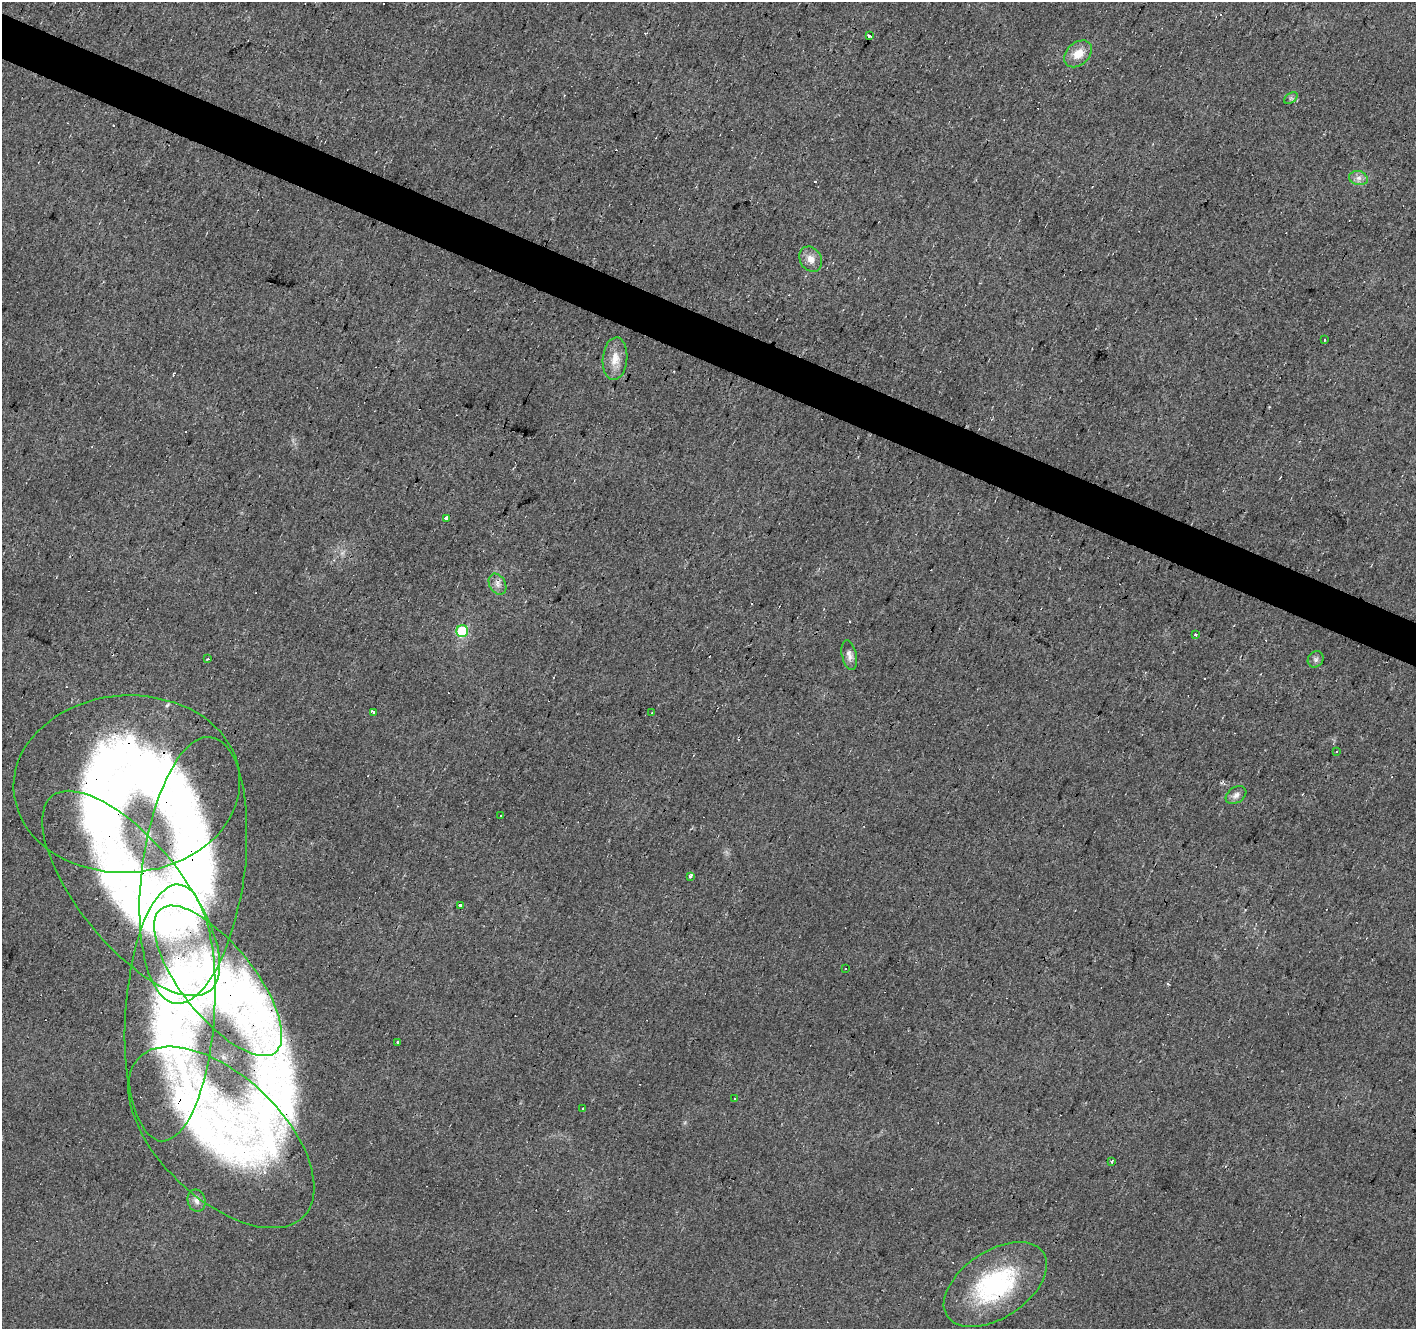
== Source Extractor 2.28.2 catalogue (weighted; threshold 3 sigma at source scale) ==
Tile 11 of 4 x 4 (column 3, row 3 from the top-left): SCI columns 2835-4248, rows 1595-2921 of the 5663 x 5777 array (HDU 1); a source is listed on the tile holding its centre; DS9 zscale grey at full resolution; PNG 1418 x 1331 px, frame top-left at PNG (2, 2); each listed source drawn as its Kron ellipse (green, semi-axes under 4 px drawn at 4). Shown black and unused: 3% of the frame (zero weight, under 2 of 3 exposures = <1% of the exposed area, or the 3 px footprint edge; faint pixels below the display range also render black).
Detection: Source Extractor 2.28.2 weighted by HDU 2 'WHT'; one run over the whole footprint, this tile lists its part. Background 0.0202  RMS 0.0061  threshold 0.0272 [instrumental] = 3 sigma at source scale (4.5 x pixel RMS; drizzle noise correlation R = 1.50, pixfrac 1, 0.0396/0.0396 arcsec/px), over >= 5 px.
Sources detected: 55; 17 cosmic-ray / hot-pixel residue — neither listed nor drawn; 4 inside a brighter listed object's ellipse — not listed separately; the other 34 listed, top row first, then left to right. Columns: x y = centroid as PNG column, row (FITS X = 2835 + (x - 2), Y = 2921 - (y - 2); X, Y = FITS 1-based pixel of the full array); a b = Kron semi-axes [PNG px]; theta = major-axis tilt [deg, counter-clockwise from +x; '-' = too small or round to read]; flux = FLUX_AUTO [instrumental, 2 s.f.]
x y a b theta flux
869 35 3 3 - 9.1
1078 54 16 11 42 8.3
1291 98 7 5 34 1.4
1358 178 9 7 -14 2.8
811 259 13 10 -59 5.1
1325 340 3 2 - 1.7
615 359 21 12 85 8.5
447 518 4 3 - 5.9
497 584 11 8 -61 3.3
462 631 6 6 - 41
1196 635 3 3 - 3.4
849 655 15 7 -78 3.1
208 659 3 3 - 0.61
1316 659 8 7 - 1.9
373 712 4 3 - 4.2
652 713 3 2 - 0.47
1336 752 3 3 - 1.2
127 784 113 88 3 420
1236 795 11 8 33 2.9
501 815 3 3 - 0.92
193 870 134 51 82 200
691 876 3 3 - 4.9
131 893 125 52 -51 210
460 905 4 3 - 6.7
845 968 3 3 - 4.8
218 981 92 36 -51 88
170 1013 129 44 86 200
398 1042 3 3 - 1.7
735 1099 3 2 - 0.81
583 1108 3 2 - 0.98
221 1137 115 61 -44 220
1112 1161 3 3 - 1.8
196 1201 11 9 -78 3.7
995 1285 58 33 34 77
Overlapping masked pixels (flux is a lower limit): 7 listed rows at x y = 127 784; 193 870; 131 893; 218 981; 170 1013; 221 1137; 995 1285